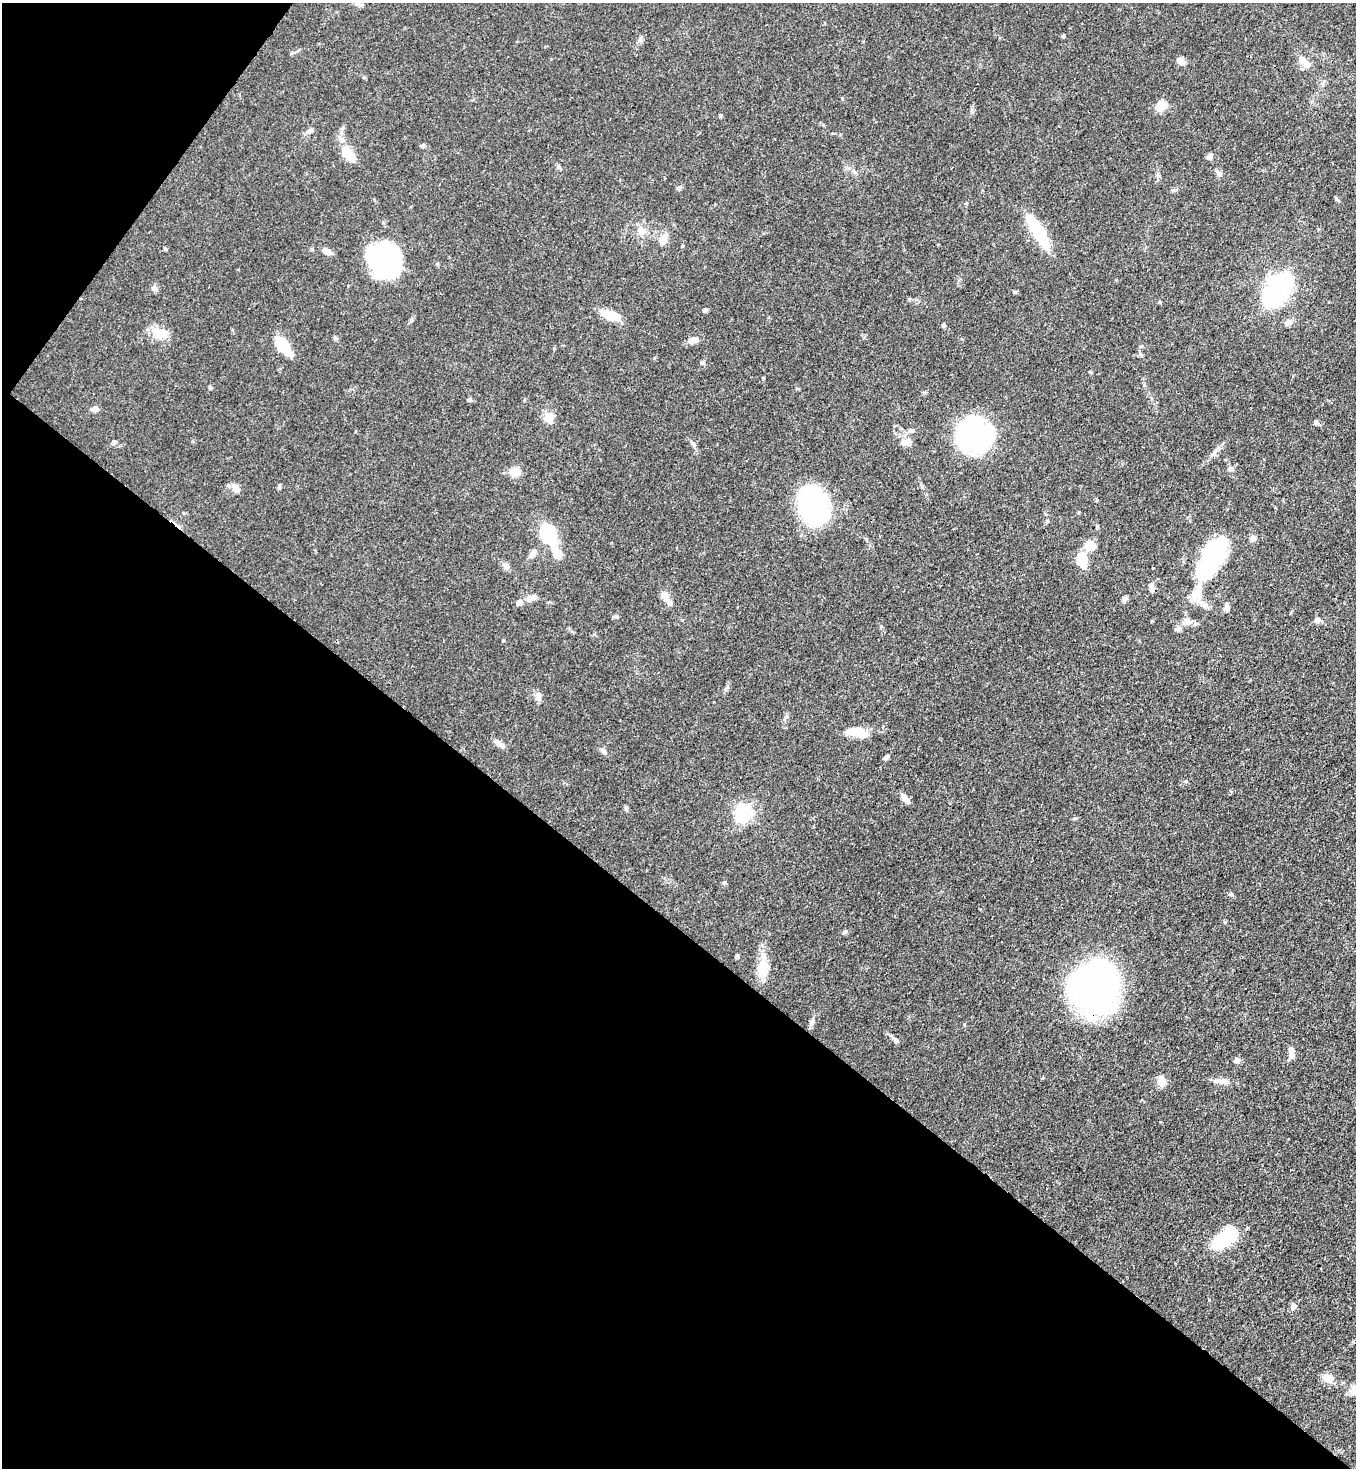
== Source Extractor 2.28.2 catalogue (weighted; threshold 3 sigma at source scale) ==
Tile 9 of 4 x 4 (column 1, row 3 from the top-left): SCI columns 226-1579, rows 1526-2991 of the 6008 x 5986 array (HDU 1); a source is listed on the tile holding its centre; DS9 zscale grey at full resolution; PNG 1358 x 1470 px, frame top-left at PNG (2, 3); no overlay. Shown black and unused: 40% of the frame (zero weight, under 3 of 4 exposures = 7% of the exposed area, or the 3 px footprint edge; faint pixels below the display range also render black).
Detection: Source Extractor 2.28.2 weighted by HDU 2 'WHT'; one run over the whole footprint, this tile lists its part. Background 0.0641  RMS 0.0036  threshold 0.0163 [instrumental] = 3 sigma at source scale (4.5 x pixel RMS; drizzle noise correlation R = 1.50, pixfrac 1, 0.05/0.05 arcsec/px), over >= 5 px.
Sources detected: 98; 4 inside a brighter object's white glare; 1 cosmic-ray / hot-pixel residue — not listed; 2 inside a brighter listed object's ellipse — not listed separately; the other 91 listed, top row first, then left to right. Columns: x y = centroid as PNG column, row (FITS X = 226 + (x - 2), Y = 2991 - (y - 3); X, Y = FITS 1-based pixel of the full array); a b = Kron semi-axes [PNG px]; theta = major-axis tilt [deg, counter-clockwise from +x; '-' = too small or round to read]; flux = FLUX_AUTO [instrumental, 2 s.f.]
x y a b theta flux
358 3 13 5 -31 1.4
1063 36 4 4 - 0.42
1181 61 10 8 -63 1.6
1305 62 18 8 -54 3.3
1161 106 12 9 46 4.6
720 116 6 4 -71 0.41
309 131 11 5 27 1
423 145 6 4 45 0.53
348 154 19 9 -57 8.9
1209 157 6 5 - 1.5
558 167 7 5 -46 0.67
1219 173 10 4 -67 0.82
1158 176 7 5 -45 0.69
679 188 7 5 57 0.81
642 231 12 10 -61 2.7
1038 231 40 11 -58 18
663 239 15 10 61 3
165 249 4 4 - 0.54
326 251 11 7 -34 2.2
380 259 31 26 16 58
154 288 8 6 -33 1.1
1277 290 21 12 53 120
1014 292 6 3 72 0.38
1159 302 4 4 - 0.42
705 310 6 4 18 0.6
611 315 19 8 -20 9.1
1288 323 9 7 58 1.4
943 325 5 4 - 0.68
160 334 19 14 -22 6
336 338 6 5 - 0.61
693 340 12 7 14 2.7
280 343 17 13 -60 8.3
702 362 6 4 -20 0.52
1090 372 5 4 - 0.35
210 387 5 4 - 0.54
470 399 6 5 - 0.7
95 409 8 6 1 1.6
549 417 9 8 - 5.8
1316 422 7 5 -70 0.77
911 430 8 6 7 0.99
974 435 29 26 -45 64
114 442 7 6 - 0.81
905 442 13 9 -4 2.6
1215 452 9 3 45 1
1230 469 8 6 -45 1
515 472 5 5 - 14
235 487 11 8 -72 2.2
279 487 7 5 71 0.56
813 506 29 24 -74 71
1047 521 6 5 - 0.52
548 533 23 15 -65 21
1253 538 9 7 52 1.4
1090 546 12 9 -3 5.5
533 553 14 6 61 2.1
1210 553 34 24 57 35
1082 560 15 10 -79 7.5
506 566 10 7 -66 1.4
1151 585 11 7 -82 1.7
1197 592 19 12 64 6
533 598 11 7 18 2.2
666 598 21 7 -56 3.1
1124 599 9 6 40 0.87
519 602 8 7 - 1.8
1226 608 13 5 70 1.2
1187 620 9 7 -75 1.5
1317 620 7 7 - 1.2
1178 629 10 3 15 0.74
857 732 28 11 -11 6
499 744 15 6 -35 2.1
604 752 8 6 -45 1
886 758 7 5 49 0.81
1186 781 5 3 - 0.42
905 798 11 5 -53 3.2
626 808 6 5 - 0.6
743 813 7 6 - 110
725 883 5 5 - 0.72
1231 894 7 4 -36 0.54
845 932 6 5 - 0.63
737 956 5 4 - 0.69
763 967 25 13 87 7.1
1095 987 36 30 -76 160
812 1022 10 5 59 1.1
895 1040 12 5 -42 1.2
1292 1054 10 8 -71 1.9
1237 1060 8 6 8 1.2
1161 1081 11 9 83 3.6
1221 1081 24 7 -7 2.7
1225 1238 25 11 39 28
1293 1306 9 7 90 1.4
1328 1378 15 11 -26 3.6
1355 1388 11 9 60 2.3
Overlapping masked pixels (flux is a lower limit): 1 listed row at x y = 1095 987
Isophote crosses this tile's border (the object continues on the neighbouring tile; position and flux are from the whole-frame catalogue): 2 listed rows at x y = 358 3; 1355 1388
Unlisted compact peaks at least as high as the median listed source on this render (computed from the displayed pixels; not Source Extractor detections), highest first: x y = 842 98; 503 641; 693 443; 617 616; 1225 922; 1336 198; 1209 1300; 1075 818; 866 539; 964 1024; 1152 621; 682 246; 1173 190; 881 626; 1097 526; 654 358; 1140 354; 823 125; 640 39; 1079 512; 192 441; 1160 1122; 312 249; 726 689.